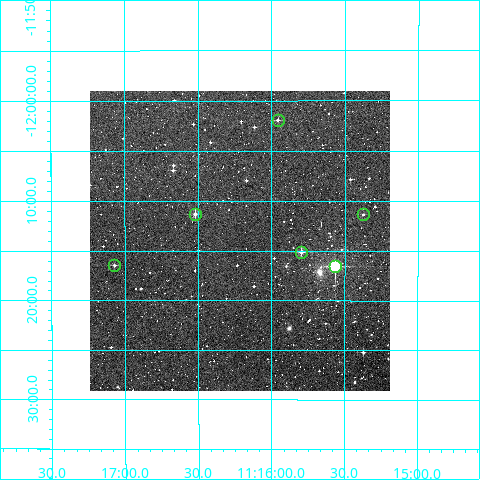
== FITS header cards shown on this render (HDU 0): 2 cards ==
NAXIS1  =                  300
NAXIS2  =                  300

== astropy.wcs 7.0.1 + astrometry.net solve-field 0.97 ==
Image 300 x 300 px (HDU 0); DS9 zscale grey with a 90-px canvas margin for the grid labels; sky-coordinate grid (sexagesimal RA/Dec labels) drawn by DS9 from the SOLVED WCS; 6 Tycho-2 reference stars matched to detected sources circled (green)
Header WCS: RA---TAN/DEC--TAN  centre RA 11:16:13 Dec -12:14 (169.05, -12.23 deg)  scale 6 arcsec/px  FOV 30.0' x 30.0'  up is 0 deg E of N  parity normal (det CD < 0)
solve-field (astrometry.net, Tycho-2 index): VERIFIED the header's WCS against the Tycho-2 star catalogue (verified at 2 index scales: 6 matches each, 0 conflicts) and refined it, rather than solving blind
Solved WCS: RA---TAN-SIP/DEC--TAN-SIP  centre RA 11:16:13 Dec -12:14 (169.05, -12.23 deg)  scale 6 arcsec/px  FOV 30.0' x 30.1'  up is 0 deg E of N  parity normal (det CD < 0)
The solver's refit moves the header's centre by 1.5 arcsec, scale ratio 0.9999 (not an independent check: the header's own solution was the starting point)
Tycho-2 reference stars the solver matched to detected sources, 6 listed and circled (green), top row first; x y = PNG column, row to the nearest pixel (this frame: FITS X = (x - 90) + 1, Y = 300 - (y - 91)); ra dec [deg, ICRS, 3 dp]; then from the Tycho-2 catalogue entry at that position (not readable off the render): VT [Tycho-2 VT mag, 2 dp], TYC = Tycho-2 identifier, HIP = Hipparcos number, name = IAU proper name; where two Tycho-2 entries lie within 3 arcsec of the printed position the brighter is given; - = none
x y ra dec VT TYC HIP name
278 120 168.989 -12.032 11.26 5511-477-1 - -
195 214 169.130 -12.188 10.56 5511-237-1 - -
363 214 168.843 -12.189 11.84 5511-749-1 - -
301 252 168.949 -12.252 10.93 5511-1136-1 - -
114 265 169.268 -12.274 11.56 5511-259-1 - -
335 266 168.892 -12.276 8.21 5511-845-1 54987 -